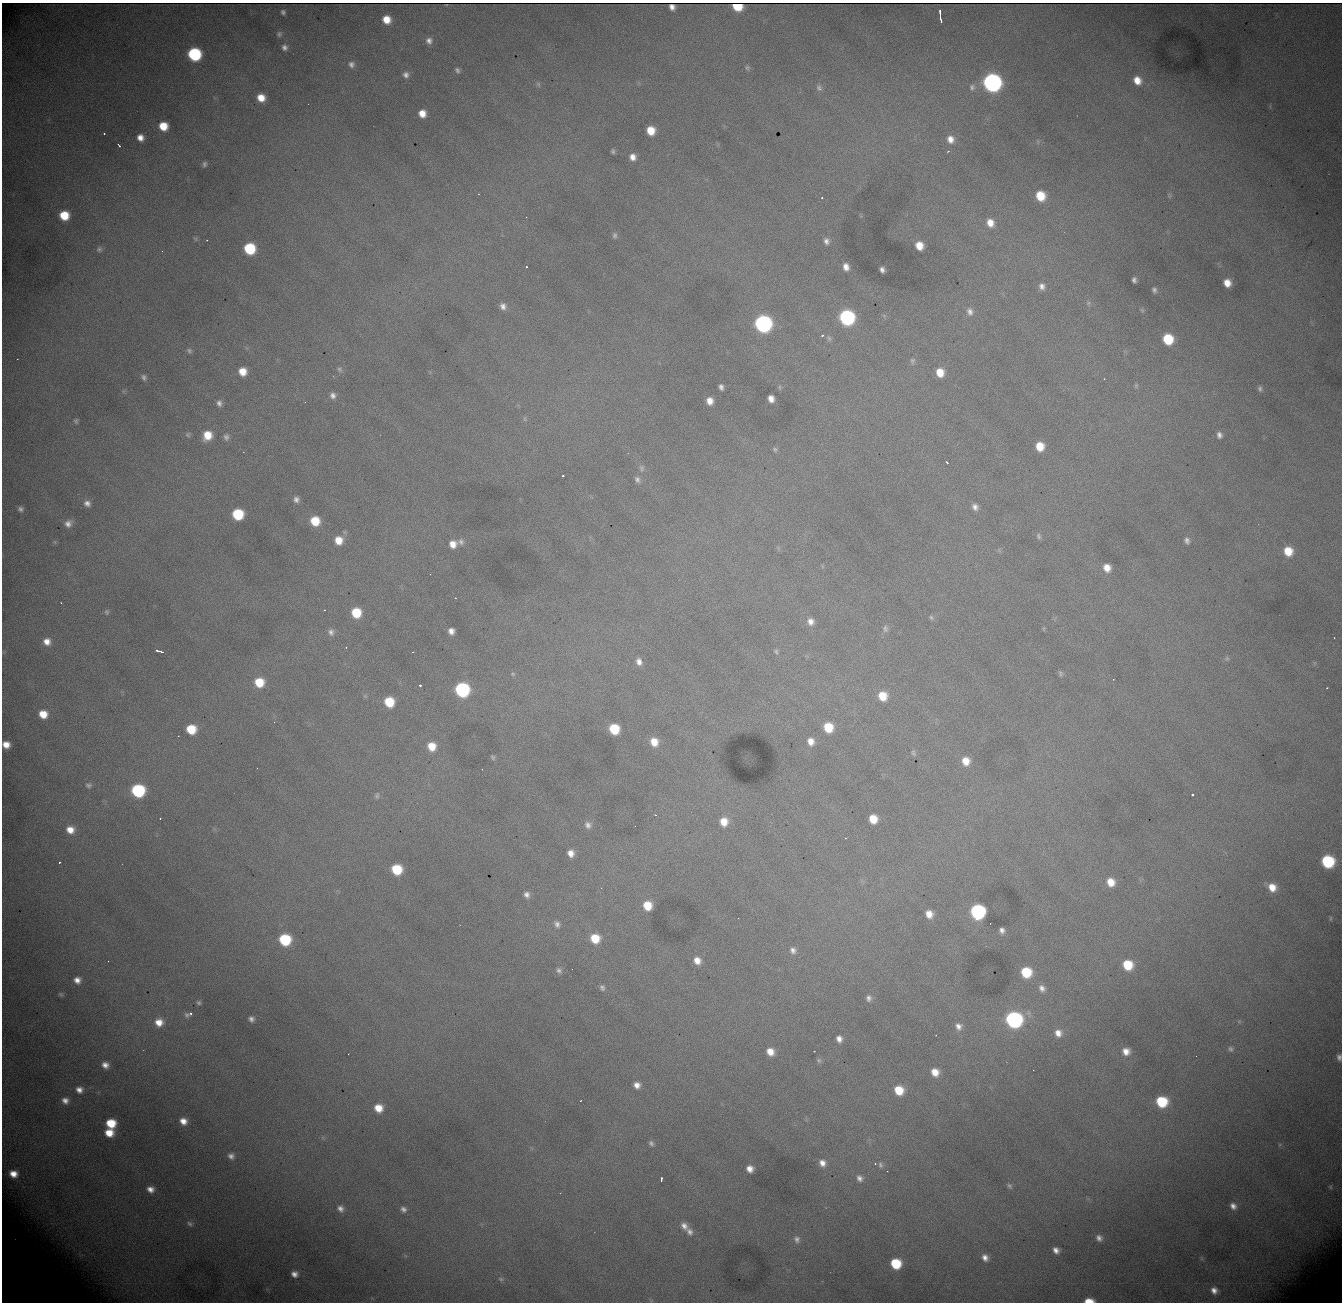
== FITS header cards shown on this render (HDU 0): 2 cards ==
NAXIS1  = 1340
NAXIS2  = 1300

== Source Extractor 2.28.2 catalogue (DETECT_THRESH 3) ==
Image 1340 x 1300 px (HDU 0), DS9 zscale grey, 1 PNG px = 1 image px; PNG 1344 x 1304 px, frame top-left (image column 1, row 1300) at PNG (2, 3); no overlay
Background 2390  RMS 27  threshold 81.1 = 3 sigma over >= 5 px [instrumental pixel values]
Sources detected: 232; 1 with non-positive FLUX_AUTO (blend fragments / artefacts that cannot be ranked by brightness) is not listed; the other 231 listed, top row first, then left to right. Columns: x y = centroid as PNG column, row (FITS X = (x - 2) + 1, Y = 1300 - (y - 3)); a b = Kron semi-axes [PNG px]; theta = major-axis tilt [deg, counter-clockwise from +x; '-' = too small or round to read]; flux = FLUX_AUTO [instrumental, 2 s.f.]
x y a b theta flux
737 7 8 6 -14 46000
283 12 5 4 - 4300
940 13 6 2 -84 6200
386 19 7 7 - 28000
940 19 6 2 -70 4400
279 34 7 6 - 4500
429 41 7 7 - 8700
284 47 7 6 - 7300
194 54 9 8 - 220000
351 64 7 7 - 7000
747 68 7 6 - 4100
457 70 8 6 -62 5200
406 75 8 8 - 8300
1137 80 9 8 - 24000
992 82 9 9 - 960000
538 84 8 5 -61 3700
972 87 9 8 - 6800
819 88 8 6 -56 5400
261 98 8 7 - 27000
422 113 8 7 - 23000
163 126 7 7 - 40000
651 131 7 7 - 36000
104 133 2 2 - 1700
140 138 7 7 - 15000
950 139 9 8 - 15000
119 145 5 3 - 2100
613 151 5 4 - 3500
948 151 3 3 - 1900
633 157 7 7 - 14000
204 164 6 5 - 4700
1040 196 9 8 - 51000
1169 196 6 6 - 3100
822 198 3 3 - 1500
64 215 8 7 - 54000
990 223 10 8 -65 22000
615 235 8 6 89 4900
195 239 7 5 -59 2900
207 240 3 2 - 1600
826 241 8 6 -70 8100
919 246 7 7 - 27000
99 249 8 7 - 4900
250 249 8 8 - 120000
162 251 2 2 - 1000
526 267 3 2 - 2000
846 267 7 6 - 13000
882 270 6 5 - 7000
1134 280 6 4 -81 5800
1227 283 7 6 - 22000
1042 286 9 8 - 10000
1154 290 7 5 -73 5600
1088 303 7 6 - 4100
503 306 9 8 - 11000
1142 310 6 6 - 3200
970 312 11 8 -71 11000
847 317 9 9 - 380000
763 324 9 9 - 670000
822 335 3 3 - 2400
829 338 7 6 - 4300
1168 339 8 8 - 81000
189 351 7 6 - 4500
912 361 8 6 82 4500
340 369 8 6 -47 4400
242 371 7 7 - 27000
940 372 8 7 - 30000
144 377 9 6 -57 6200
1104 379 3 3 - 1900
1136 386 6 4 70 2600
721 387 6 4 -74 6400
780 387 8 4 -81 2900
1260 388 7 5 -84 4600
333 396 7 6 - 8300
771 399 7 5 -74 14000
710 401 7 6 - 17000
219 403 7 5 -71 6900
525 419 9 5 -77 3700
76 421 6 5 - 3600
188 435 7 6 - 3400
207 435 9 8 - 36000
1219 435 8 6 -75 8100
226 437 8 6 -88 6000
1040 446 8 7 - 36000
775 449 7 6 - 3800
947 462 3 2 - 2200
642 468 11 7 -85 7300
562 476 3 2 - 3200
637 479 9 7 -61 7400
296 499 7 7 - 8100
87 503 8 7 - 8800
975 507 8 7 - 9600
20 509 6 6 - 5700
238 514 8 8 - 100000
315 521 8 8 - 52000
68 524 8 7 - 11000
1038 536 8 6 -71 4600
338 540 9 8 - 29000
1187 540 9 6 -71 6900
461 542 9 7 -58 7400
453 544 8 8 - 19000
1288 551 10 9 - 41000
822 566 6 4 -72 2000
1107 568 8 7 - 20000
430 574 2 2 - 1400
61 603 3 2 - 1000
324 610 2 2 - 7300
107 612 7 5 -79 3600
356 613 8 7 - 60000
931 617 7 5 -57 3900
810 621 9 8 - 13000
885 629 10 7 -87 6600
451 631 6 6 - 12000
331 632 9 7 -80 8000
47 642 9 9 - 17000
346 647 3 3 - 1200
157 651 3 2 - 2600
161 652 4 3 - 4100
413 652 2 2 - 1000
776 652 8 5 -64 3900
1227 658 7 5 -69 3500
639 662 9 7 -74 12000
1060 673 9 5 -70 4300
513 674 7 5 -2 3300
1113 679 3 2 - 1900
259 682 9 8 - 51000
420 685 3 2 - 5200
1327 688 3 2 - 1700
462 690 9 8 - 310000
882 696 9 8 - 39000
389 702 8 7 - 62000
43 714 8 8 - 32000
828 727 9 8 - 54000
191 729 8 8 - 57000
614 729 8 7 - 70000
178 736 3 2 - 1500
811 741 10 8 -77 17000
654 742 9 8 - 26000
6 745 7 6 - 19000
432 746 9 8 - 33000
913 753 5 3 - 3200
493 757 6 5 - 3700
966 761 9 8 - 25000
88 785 8 6 5 5100
138 791 9 8 - 220000
377 795 9 6 73 5300
1192 795 3 3 - 4300
655 815 5 3 - 1700
160 819 3 2 - 5500
873 819 8 7 - 36000
724 822 10 9 - 28000
588 825 10 9 - 11000
70 830 9 8 - 23000
571 853 8 7 - 16000
1328 861 9 8 - 160000
60 862 3 2 - 2600
397 869 8 8 - 78000
1111 882 10 8 -63 27000
1272 887 9 8 - 26000
527 895 7 7 - 8600
647 906 8 8 - 40000
978 912 9 8 - 380000
929 914 8 7 - 20000
1330 918 7 3 82 2300
557 924 10 7 -63 8400
1002 930 6 5 - 8100
595 938 9 8 - 46000
285 940 9 8 - 130000
793 950 8 8 - 8300
697 960 9 7 -60 18000
108 961 2 2 - 830
1128 965 9 8 - 61000
572 969 2 2 - 2000
559 970 9 7 -64 6900
1026 972 8 8 - 76000
77 980 7 6 - 12000
602 987 7 6 - 5200
1042 988 9 7 -56 9300
61 994 6 5 - 3100
869 998 8 6 -86 6700
199 1002 6 5 - 4100
190 1013 3 3 - 4100
187 1015 8 6 -76 5400
251 1019 7 6 - 7000
1014 1020 9 9 - 560000
1239 1021 7 4 -1 2800
159 1022 9 9 - 23000
958 1026 9 8 - 11000
1058 1033 9 8 - 16000
839 1039 7 6 - 11000
1231 1049 8 7 - 5100
1126 1051 9 9 - 18000
770 1052 8 7 - 21000
1196 1056 2 2 - 710
1339 1057 6 5 - 6600
819 1061 8 6 -57 4200
105 1065 10 8 -30 14000
935 1072 8 7 - 23000
637 1085 7 7 - 12000
79 1090 10 9 - 15000
899 1090 9 8 - 46000
65 1101 10 9 - 15000
1162 1102 9 8 - 99000
378 1108 9 8 - 29000
183 1121 9 8 - 19000
111 1123 9 8 - 55000
109 1133 9 8 - 32000
651 1143 7 6 - 5000
1280 1144 6 3 19 2000
231 1156 7 7 - 8500
822 1163 9 8 - 14000
880 1165 11 7 -83 7300
750 1169 6 6 - 15000
13 1174 7 6 - 18000
859 1178 9 8 - 9500
661 1179 5 3 - 3400
1009 1186 7 6 - 4200
1330 1187 6 4 -89 2100
150 1189 9 7 -24 14000
1233 1206 9 8 - 12000
340 1209 8 7 - 9400
403 1209 7 6 - 7100
190 1224 9 6 -25 5900
684 1226 11 8 -50 12000
690 1232 10 8 -63 10000
1099 1238 8 7 - 9200
797 1239 9 8 - 8800
1056 1250 6 5 - 11000
985 1258 8 6 -60 11000
896 1264 8 8 - 78000
294 1274 7 6 - 11000
501 1279 7 5 -16 3200
1214 1290 8 7 - 12000
1089 1301 8 4 0 27000
At the frame edge (FLAGS 8, measured only in part): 3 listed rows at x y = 6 745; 1339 1057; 1089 1301
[1 non-positive-flux detection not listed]